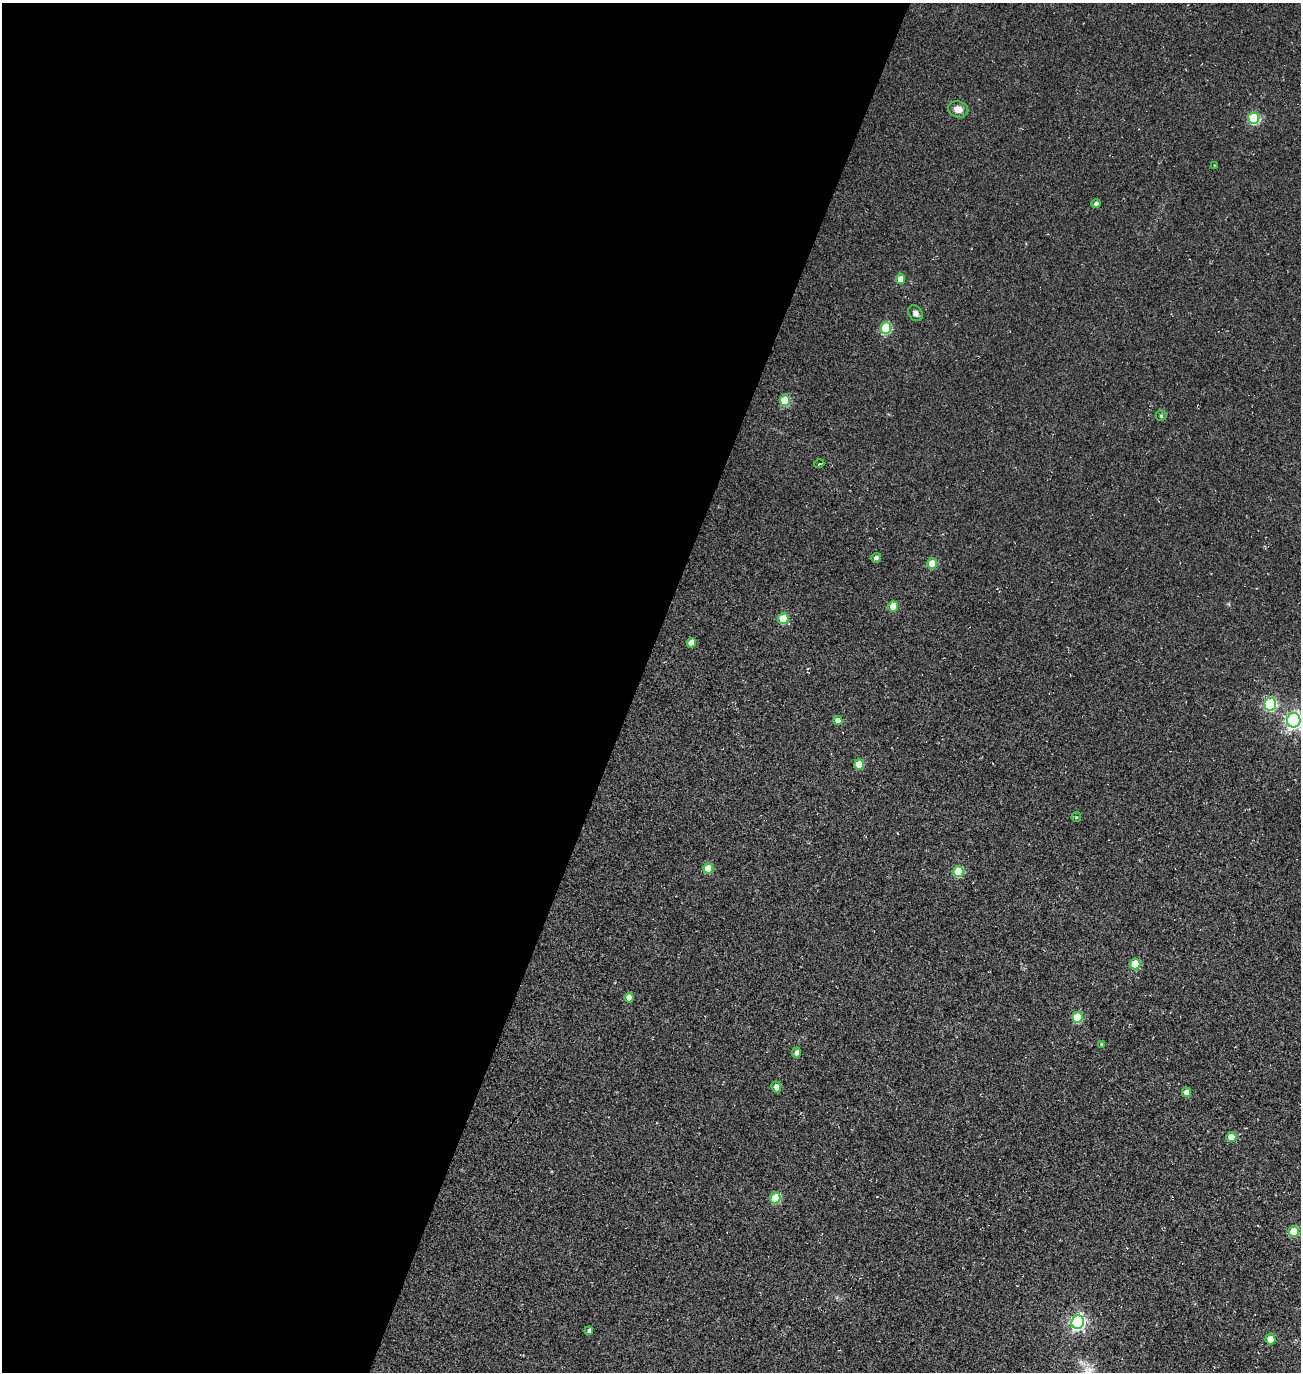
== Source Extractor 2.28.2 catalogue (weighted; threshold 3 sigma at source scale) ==
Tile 5 of 4 x 4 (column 1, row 2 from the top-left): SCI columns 484-1782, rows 2987-4356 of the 5922 x 5903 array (HDU 1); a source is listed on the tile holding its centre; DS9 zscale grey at full resolution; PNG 1303 x 1374 px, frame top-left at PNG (2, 3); each listed source drawn as its Kron ellipse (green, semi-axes under 4 px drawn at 4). Shown black and unused: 49% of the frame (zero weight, under 3 of 5 exposures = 11% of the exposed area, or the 3 px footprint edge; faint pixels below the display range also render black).
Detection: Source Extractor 2.28.2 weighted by HDU 2 'WHT'; one run over the whole footprint, this tile lists its part. Background 0.0558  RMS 0.026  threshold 0.117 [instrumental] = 3 sigma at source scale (4.5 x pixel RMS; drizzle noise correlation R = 1.50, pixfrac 1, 0.05/0.05 arcsec/px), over >= 5 px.
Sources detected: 35; all 35 listed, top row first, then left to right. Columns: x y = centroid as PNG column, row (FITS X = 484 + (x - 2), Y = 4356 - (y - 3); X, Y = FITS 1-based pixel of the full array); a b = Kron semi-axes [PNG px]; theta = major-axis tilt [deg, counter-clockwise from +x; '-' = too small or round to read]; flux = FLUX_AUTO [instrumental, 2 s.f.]
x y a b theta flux
958 109 10 8 -14 18
1253 118 6 5 - 150
1214 165 2 2 - 1.4
1096 204 4 4 - 5.7
901 279 5 4 - 25
915 313 8 6 -55 11
886 328 6 5 - 120
785 401 5 5 - 98
1161 416 5 5 - 3.1
819 464 5 3 - 1.9
876 558 5 5 - 7.1
932 564 5 5 - 54
893 606 5 5 - 40
783 619 5 5 - 71
691 643 5 4 - 24
1270 704 6 6 - 220
838 720 4 4 - 18
1294 720 7 6 - 780
859 764 5 5 - 54
1076 817 5 4 - 2.9
708 869 5 5 - 52
958 872 5 5 - 98
1135 964 5 5 - 84
629 998 5 4 - 22
1077 1017 5 5 - 91
1101 1044 3 2 - 2.4
796 1053 5 4 - 8.4
776 1087 5 5 - 13
1186 1092 5 4 - 18
1231 1137 5 5 - 40
775 1198 5 5 - 92
1294 1231 5 5 - 74
1078 1322 7 6 - 610
589 1331 4 4 - 5.7
1270 1339 5 5 - 27
Isophote crosses this tile's border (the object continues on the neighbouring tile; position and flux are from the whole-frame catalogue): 1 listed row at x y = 1294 720